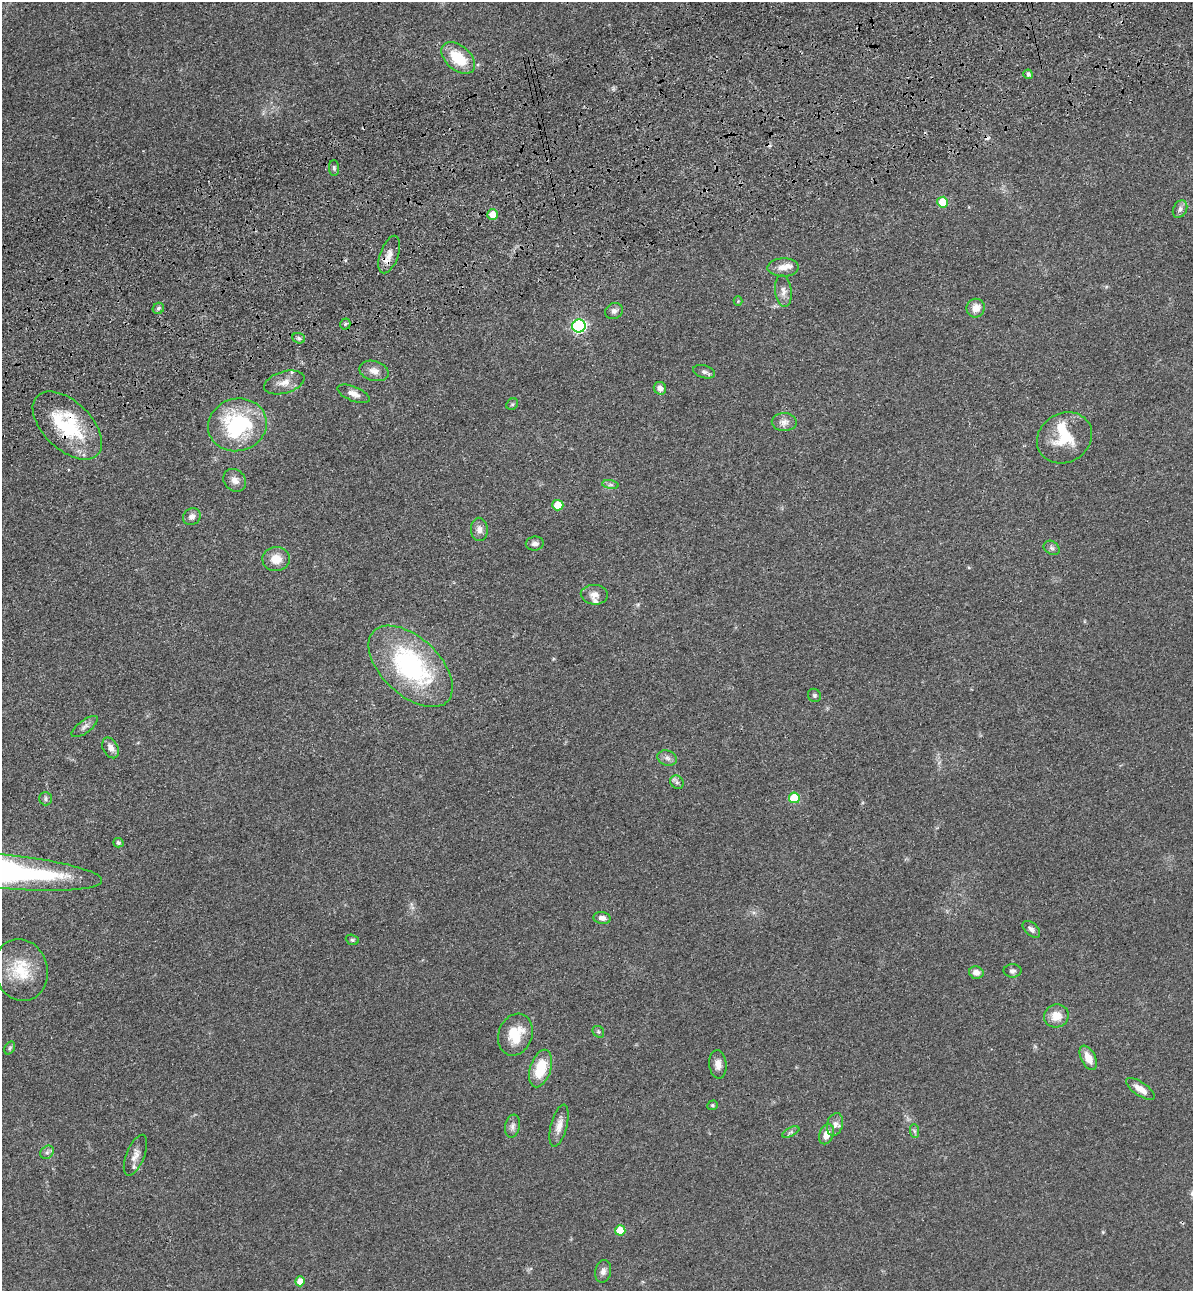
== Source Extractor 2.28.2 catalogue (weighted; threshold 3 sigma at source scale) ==
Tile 10 of 4 x 4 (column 2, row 3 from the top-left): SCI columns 1499-2689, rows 1406-2694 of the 5261 x 5389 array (HDU 1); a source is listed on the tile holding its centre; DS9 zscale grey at full resolution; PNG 1195 x 1293 px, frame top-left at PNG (2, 2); each listed source drawn as its Kron ellipse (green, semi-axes under 4 px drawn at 4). Shown black and unused: <1% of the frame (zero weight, under 3 of 4 exposures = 6% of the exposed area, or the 3 px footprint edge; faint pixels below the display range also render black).
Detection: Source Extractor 2.28.2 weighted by HDU 2 'WHT'; one run over the whole footprint, this tile lists its part. Background 0.0538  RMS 0.0057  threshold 0.0259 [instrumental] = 3 sigma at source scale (4.5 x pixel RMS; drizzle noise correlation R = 1.50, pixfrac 1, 0.05/0.05 arcsec/px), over >= 5 px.
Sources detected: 78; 3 cosmic-ray / hot-pixel residue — neither listed nor drawn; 4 inside a brighter listed object's ellipse — not listed separately; the other 71 listed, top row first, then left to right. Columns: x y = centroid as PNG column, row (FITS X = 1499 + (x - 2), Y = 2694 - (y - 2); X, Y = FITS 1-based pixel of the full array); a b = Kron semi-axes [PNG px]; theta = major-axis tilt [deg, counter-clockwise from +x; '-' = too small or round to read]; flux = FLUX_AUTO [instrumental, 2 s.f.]
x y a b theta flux
458 58 19 12 -40 20
1028 74 5 4 - 1.4
334 168 8 5 -89 1.1
943 202 5 5 - 16
1180 209 9 6 62 2.2
492 215 5 5 - 8.4
389 255 20 9 70 5.4
783 267 15 9 2 4.9
783 291 16 8 -83 3.7
738 301 4 4 - 0.52
158 308 6 5 - 1.5
976 308 9 9 - 5.8
614 311 9 8 - 2.3
345 324 5 5 - 0.96
579 326 7 6 - 99
299 338 6 5 - 1.3
374 371 15 10 -15 4.6
704 372 11 6 -16 1.8
284 382 21 11 16 5.9
660 388 6 6 - 3.3
353 394 17 7 -22 3.9
512 404 6 5 - 0.98
784 422 12 9 -1 3.5
67 425 42 24 -44 43
237 425 29 26 15 57
1064 438 28 24 30 20
235 480 12 10 -44 3.7
610 485 8 4 -8 1.3
558 505 5 5 - 11
192 517 9 8 - 2.8
479 529 11 8 -88 3.2
535 544 9 7 7 2.2
1052 548 8 6 -33 1.6
276 559 14 12 -2 8
594 595 13 10 -5 4.1
411 666 51 28 -43 87
814 695 7 6 - 1.1
85 727 16 6 36 2.6
111 748 11 7 -62 3.7
667 758 10 7 -18 2.4
677 782 7 6 - 1.6
794 798 5 5 - 20
46 799 7 6 - 1.4
118 843 5 5 - 1.1
3 872 99 17 -5 160
602 918 8 6 -7 2.6
1031 929 10 6 -42 2.3
352 940 7 5 -22 0.99
21 970 31 26 -72 23
1013 971 9 6 0 1.8
976 972 7 6 - 3.9
1056 1016 12 11 - 7.4
598 1032 6 5 - 0.93
515 1035 21 17 69 16
10 1048 7 5 59 0.92
1088 1058 13 7 -63 6.6
718 1064 14 8 -84 4
541 1068 19 10 73 20
1140 1089 17 6 -34 5.4
712 1105 5 4 - 0.78
835 1124 11 8 75 3.1
512 1126 12 7 80 2.3
559 1126 21 8 75 5.1
914 1131 7 4 -89 1.1
791 1132 9 4 26 1.2
826 1134 10 7 68 5.4
47 1152 7 6 - 1.6
135 1155 22 9 68 4.7
620 1230 5 5 - 14
603 1271 11 8 77 2.6
300 1281 5 5 - 6.8
Overlapping masked pixels (flux is a lower limit): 2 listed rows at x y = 389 255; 67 425
Isophote crosses this tile's border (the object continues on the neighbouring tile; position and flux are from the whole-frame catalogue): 1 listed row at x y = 3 872